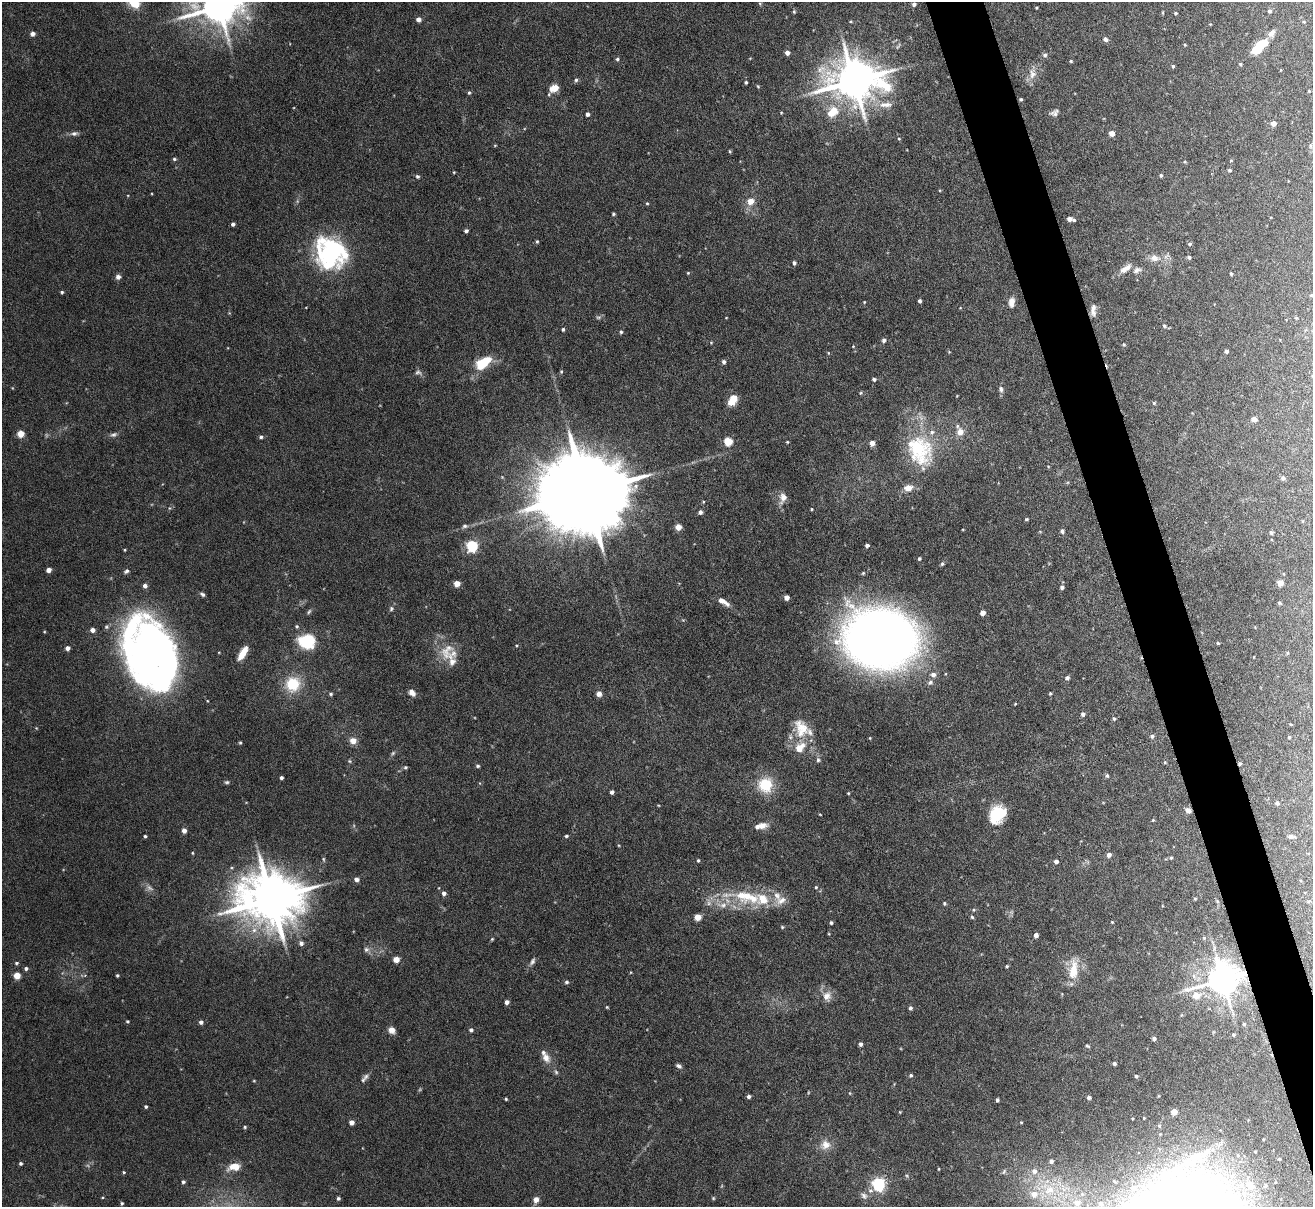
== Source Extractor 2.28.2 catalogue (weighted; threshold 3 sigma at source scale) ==
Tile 6 of 4 x 4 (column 2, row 2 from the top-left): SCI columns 1313-2623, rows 2553-3757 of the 5247 x 5228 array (HDU 1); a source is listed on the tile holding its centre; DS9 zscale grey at full resolution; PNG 1315 x 1209 px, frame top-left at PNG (2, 2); no overlay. Shown black and unused: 4% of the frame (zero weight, under 4 of 8 exposures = <1% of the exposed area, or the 3 px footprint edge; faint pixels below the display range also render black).
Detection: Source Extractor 2.28.2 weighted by HDU 2 'WHT'; one run over the whole footprint, this tile lists its part. Background 0.0598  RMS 0.0025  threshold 0.0101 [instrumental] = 3 sigma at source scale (4.09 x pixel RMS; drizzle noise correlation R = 1.36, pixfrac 0.8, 0.05/0.05 arcsec/px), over >= 5 px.
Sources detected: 301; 6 too faint to see at this stretch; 2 inside a brighter object's white glare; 2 cosmic-ray / hot-pixel residue — not listed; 21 inside a brighter listed object's ellipse — not listed separately; the other 270 listed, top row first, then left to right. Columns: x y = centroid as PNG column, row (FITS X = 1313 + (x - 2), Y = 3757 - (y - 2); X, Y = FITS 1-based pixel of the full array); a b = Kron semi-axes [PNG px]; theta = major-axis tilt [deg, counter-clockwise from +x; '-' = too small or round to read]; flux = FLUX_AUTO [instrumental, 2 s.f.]
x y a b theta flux
134 3 11 8 -38 5.6
914 4 4 4 - 0.74
219 6 13 11 11 710
1036 8 4 2 - 0.2
1270 11 6 5 - 0.49
794 12 5 4 - 0.32
1163 13 5 3 - 0.19
1176 13 4 3 - 0.27
418 19 5 5 - 1
1304 22 4 4 - 0.24
33 34 5 4 - 1.1
1106 39 6 5 - 0.79
1185 45 4 3 - 0.2
1259 46 20 8 43 8
787 53 4 4 - 1.2
1045 55 6 5 - 0.63
617 59 4 4 - 0.4
1071 61 4 4 - 0.27
1240 64 4 4 - 0.3
1173 66 4 4 - 0.33
1032 74 16 10 -86 2.1
576 80 5 5 - 0.48
854 81 15 12 -1 870
746 82 4 3 - 0.37
758 86 5 4 - 0.24
554 88 9 7 26 2.6
1309 91 4 3 - 0.19
469 93 5 4 - 0.35
1021 99 4 3 - 0.34
887 105 13 8 7 1.8
781 112 5 3 - 0.2
832 112 16 11 46 4.7
1054 113 11 7 25 0.94
587 114 4 4 - 0.81
1273 123 5 4 - 1.6
74 133 10 6 6 0.78
1112 133 4 4 - 2.5
899 139 4 4 - 0.2
495 145 5 3 - 0.19
1310 146 7 4 -89 0.48
730 151 4 3 - 0.26
174 159 5 4 - 0.36
1231 161 4 3 - 0.18
1230 170 5 3 - 0.36
454 172 4 3 - 0.2
1161 175 4 4 - 0.38
417 176 6 5 - 0.39
750 201 10 9 - 2.1
647 203 4 4 - 0.26
613 214 4 4 - 0.3
1069 219 5 4 - 1.2
233 224 4 4 - 0.59
466 231 4 3 - 0.57
537 241 4 3 - 0.28
1190 244 4 4 - 0.46
330 254 18 16 -50 55
1189 257 5 4 - 0.53
1154 258 12 9 -11 2.1
794 263 4 4 - 0.51
1128 267 12 8 42 1.5
1137 270 12 7 26 1
688 273 4 4 - 0.23
1231 274 4 3 - 0.33
118 277 6 6 - 0.88
62 292 4 3 - 0.35
1311 295 4 4 - 0.25
919 301 4 3 - 0.49
864 302 3 3 - 0.18
1011 302 11 7 83 1.5
960 308 4 3 - 0.15
1093 312 13 8 -85 1.1
598 317 8 4 8 0.45
726 318 3 2 - 0.14
1296 318 4 3 - 0.22
1164 326 5 5 - 0.39
563 329 4 4 - 0.4
621 332 5 4 - 0.43
884 340 6 5 - 0.61
711 343 4 4 - 0.21
1124 344 5 5 - 0.34
853 346 4 4 - 0.18
1226 351 4 4 - 0.53
828 353 5 3 - 0.21
724 362 5 4 - 0.6
483 363 18 9 34 7.3
561 371 5 4 - 0.31
418 372 9 7 -14 0.7
874 379 5 4 - 0.51
1001 389 8 6 -78 0.73
860 393 5 4 - 0.27
733 399 9 6 56 4.8
1154 403 5 5 - 0.31
1254 419 5 5 - 1.5
960 432 8 7 - 2.2
20 434 5 4 - 5.4
113 435 9 6 17 0.66
261 437 5 4 - 0.47
728 441 5 5 - 10
787 442 4 3 - 0.22
872 443 6 5 - 1.3
917 448 42 36 -7 17
1283 478 5 5 - 0.57
908 488 10 7 13 2.2
585 492 28 18 11 5800
783 498 14 9 74 1.9
169 508 5 3 - 0.2
811 509 3 3 - 0.22
700 512 5 4 - 0.72
1026 519 5 3 - 0.28
465 526 7 6 - 0.55
678 527 5 5 - 2
1062 531 5 5 - 0.59
1271 532 5 4 - 0.4
867 545 4 4 - 0.79
472 546 5 5 - 28
124 550 3 3 - 0.23
919 559 4 3 - 0.34
942 564 5 4 - 0.38
48 570 4 4 - 1.8
126 571 7 5 37 0.55
457 583 4 4 - 3.5
1280 583 5 5 - 1.8
145 586 5 5 - 0.91
1062 587 5 5 - 0.6
202 594 6 4 -32 0.49
786 597 4 4 - 1.3
723 601 15 6 -32 1.9
1279 603 5 3 - 0.31
391 609 7 6 - 0.49
982 613 4 4 - 1.7
297 626 5 4 - 0.35
106 627 7 5 -20 0.42
92 630 5 4 - 1.2
880 639 57 46 -9 230
307 641 18 15 -13 9.7
1218 643 4 3 - 0.25
516 645 4 3 - 0.19
67 648 4 4 - 1.2
447 651 26 17 61 5
243 653 13 5 58 4.2
1287 653 5 3 - 0.21
150 654 57 44 89 130
933 675 7 6 - 1
1067 678 5 5 - 0.63
930 682 8 6 26 0.65
293 684 17 16 - 7.8
412 693 8 6 -51 1.3
1050 693 4 3 - 0.28
331 694 5 4 - 0.38
599 694 5 5 - 1.6
1015 704 4 3 - 0.19
1083 714 5 5 - 0.7
1114 719 5 4 - 0.38
36 728 4 4 - 0.2
801 728 27 18 -72 6
1152 736 5 5 - 0.48
1289 737 3 3 - 0.22
353 741 9 8 - 1.7
240 743 4 3 - 0.27
393 753 6 5 - 0.39
818 760 6 6 - 0.49
349 761 5 4 - 0.3
1165 762 5 3 - 0.21
478 766 5 4 - 0.4
405 767 6 4 21 0.35
1107 776 5 5 - 0.42
281 778 3 3 - 0.55
227 782 6 4 13 0.37
765 785 12 12 - 9.2
612 792 4 4 - 0.67
848 793 4 3 - 0.22
1277 803 5 5 - 0.55
1188 810 6 5 - 1.1
998 813 19 17 48 7.1
820 814 3 2 - 0.17
1153 820 4 3 - 0.22
762 825 13 8 11 1.7
184 831 5 4 - 1.2
145 836 3 3 - 0.36
566 836 5 4 - 0.33
1290 836 7 5 -7 0.74
192 853 5 3 - 0.21
1109 855 5 5 - 1
1171 858 6 5 - 0.36
323 859 5 5 - 0.32
698 860 4 3 - 0.29
1056 861 5 4 - 0.75
356 879 5 5 - 0.95
816 887 5 4 - 0.29
444 893 5 5 - 0.8
271 899 18 14 1 1500
762 899 32 19 -2 8.7
1195 899 4 4 - 0.24
944 903 5 4 - 0.35
723 905 11 8 28 1.7
973 910 5 5 - 0.33
698 917 5 4 - 4.2
972 917 5 4 - 0.35
1112 922 3 3 - 0.2
831 923 3 3 - 0.43
782 927 4 4 - 0.28
1036 935 4 4 - 0.84
1204 938 4 4 - 0.22
492 939 5 4 - 0.25
301 943 6 6 - 0.72
366 949 8 7 - 0.77
396 959 5 5 - 2
532 962 11 6 59 0.74
16 963 5 4 - 0.37
1007 966 4 4 - 0.3
26 968 4 4 - 0.58
1073 970 29 11 84 4.6
85 975 5 4 - 0.32
117 975 3 3 - 0.3
17 976 4 4 - 5.3
1222 979 10 9 - 490
566 982 6 4 0 0.43
1196 995 7 6 - 2.6
827 996 13 11 55 2
507 1002 4 4 - 0.91
607 1007 4 4 - 0.23
910 1008 5 4 - 0.55
127 1021 4 4 - 0.28
201 1022 5 4 - 0.72
1244 1024 4 4 - 0.26
391 1030 8 7 - 1.4
471 1030 5 4 - 0.61
1233 1035 3 3 - 0.3
1154 1038 4 4 - 0.63
860 1044 4 3 - 0.63
1087 1046 6 3 -27 0.28
546 1057 14 10 -58 1.9
1114 1063 3 3 - 0.42
679 1066 7 5 -28 0.63
556 1072 6 5 - 0.41
911 1075 5 4 - 0.39
1136 1076 4 3 - 0.36
363 1080 10 6 51 0.74
850 1093 5 3 - 0.18
749 1096 4 4 - 0.63
1089 1097 4 3 - 0.7
506 1099 3 3 - 0.28
997 1100 4 3 - 0.49
146 1107 4 3 - 0.38
900 1112 4 3 - 0.19
1174 1112 5 4 - 2.7
351 1122 4 4 - 1.5
1021 1122 3 3 - 0.19
1159 1126 6 5 - 0.36
245 1127 4 4 - 0.33
825 1145 13 12 - 2.4
1051 1161 5 5 - 0.76
21 1163 4 4 - 0.4
234 1167 15 8 11 3.1
939 1169 4 2 - 0.19
1034 1171 8 7 - 1.3
124 1172 4 3 - 0.27
183 1182 4 4 - 0.46
878 1184 6 6 - 49
1249 1184 12 9 -34 3.5
1133 1187 8 6 -5 0.75
1050 1190 19 19 - 8.6
864 1196 10 8 -44 1
102 1197 4 3 - 0.21
338 1198 4 4 - 0.51
713 1198 5 4 - 0.28
536 1200 6 5 - 1.7
122 1203 4 4 - 0.36
1077 1203 13 11 -2 3.6
1101 1204 8 7 - 1.2
Overlapping masked pixels (flux is a lower limit): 2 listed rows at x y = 1188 810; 1222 979
Isophote crosses this tile's border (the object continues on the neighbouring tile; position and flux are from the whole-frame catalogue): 2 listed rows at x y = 134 3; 219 6